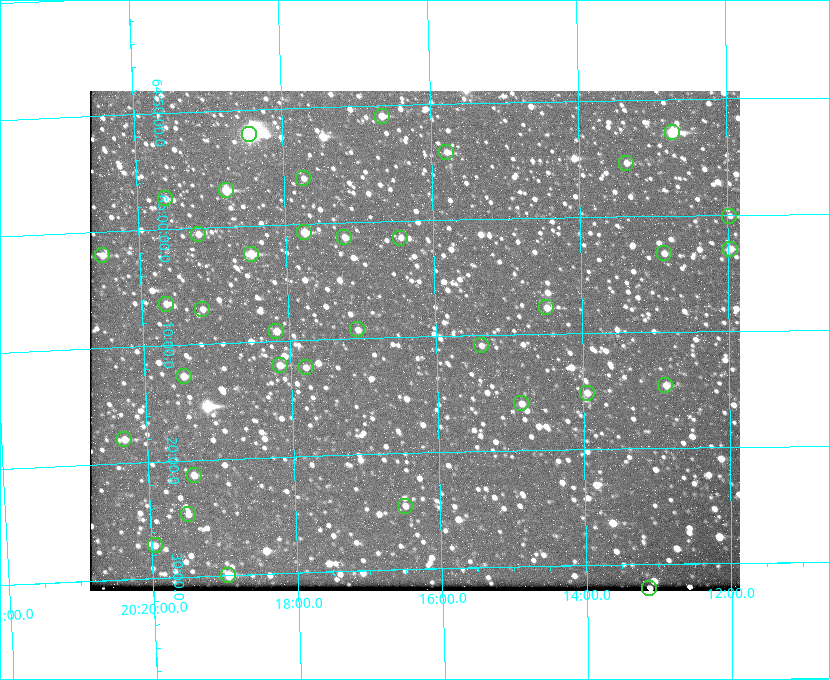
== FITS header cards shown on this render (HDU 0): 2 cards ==
NAXIS1  =                  650 / Width of table row in bytes
NAXIS2  =                  500 / Number of rows in table

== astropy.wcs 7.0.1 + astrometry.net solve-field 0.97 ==
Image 650 x 500 px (HDU 0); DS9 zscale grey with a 90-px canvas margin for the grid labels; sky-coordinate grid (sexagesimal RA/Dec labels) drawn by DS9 from the SOLVED WCS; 36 Tycho-2 reference stars matched to detected sources circled (green)
Header WCS: none
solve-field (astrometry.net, Tycho-2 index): SOLVED blind (the file carries no WCS)
Solved WCS: RA---TAN-SIP/DEC--TAN-SIP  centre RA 20:16:17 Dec +65:10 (304.07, +65.17 deg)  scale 5.17 arcsec/px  FOV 56.0' x 43.1'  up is -178 deg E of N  parity flipped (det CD > 0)
(file carries no celestial WCS; the grid is the blind solution)
Tycho-2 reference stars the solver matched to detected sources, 36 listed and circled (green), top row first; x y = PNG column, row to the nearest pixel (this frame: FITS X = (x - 90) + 1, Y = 500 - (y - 91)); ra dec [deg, ICRS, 3 dp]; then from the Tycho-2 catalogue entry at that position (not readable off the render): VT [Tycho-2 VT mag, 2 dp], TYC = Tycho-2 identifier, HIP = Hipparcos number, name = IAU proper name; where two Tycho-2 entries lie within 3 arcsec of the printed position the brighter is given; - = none
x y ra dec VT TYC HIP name
382 116 304.164 +64.849 10.65 4240-315-1 - -
672 132 303.184 +64.880 9.02 4240-488-1 - -
249 134 304.612 +64.868 7.89 4241-1703-1 100101 -
446 152 303.948 +64.903 11.68 4240-549-1 - -
626 163 303.341 +64.923 11.58 4240-148-1 - -
303 178 304.434 +64.934 11.97 4241-1827-1 - -
226 190 304.698 +64.948 10.27 4241-1684-1 - -
165 198 304.904 +64.956 11.57 4241-1578-1 - -
729 216 302.992 +65.001 11.85 4240-479-1 - -
304 232 304.437 +65.012 10.41 4241-1775-1 - -
198 234 304.798 +65.009 11.15 4241-1628-1 - -
344 237 304.302 +65.021 11.64 4241-1611-1 - -
400 238 304.112 +65.024 12.29 4240-364-1 - -
730 249 302.992 +65.048 11.44 4240-88-1 - -
664 253 303.217 +65.054 11.98 4240-166-1 - -
251 254 304.620 +65.041 10.25 4241-1573-1 - -
102 255 305.126 +65.034 11.39 4241-358-1 - -
166 304 304.916 +65.107 11.17 4241-1518-1 - -
546 307 303.620 +65.129 11.18 4240-34-1 - -
202 309 304.793 +65.117 11.79 4241-1700-1 - -
357 329 304.266 +65.154 11.64 4240-724-1 - -
276 331 304.544 +65.153 12.05 4241-1582-1 - -
481 345 303.846 +65.181 11.99 4240-1077-1 - -
280 365 304.537 +65.201 11.44 4241-1860-1 - -
306 367 304.448 +65.206 12.12 4241-1643-1 - -
184 376 304.866 +65.212 12.00 4241-1293-1 - -
665 385 303.217 +65.244 11.17 4240-236-1 - -
587 393 303.488 +65.252 12.13 4240-1343-1 - -
521 403 303.713 +65.266 11.45 4240-564-1 - -
124 439 305.078 +65.299 11.60 4241-1297-1 - -
194 475 304.845 +65.354 11.82 4241-1491-1 - -
405 506 304.121 +65.408 11.90 4240-305-1 - -
188 514 304.869 +65.410 11.95 4241-1394-1 - -
155 545 304.989 +65.453 12.36 4241-1256-1 - -
228 575 304.739 +65.499 10.16 4241-1715-1 - -
649 588 303.282 +65.535 11.46 4240-242-1 - -